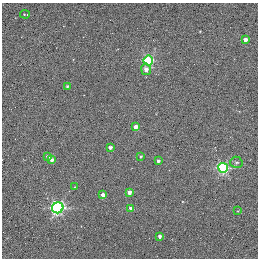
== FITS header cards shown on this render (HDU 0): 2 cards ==
NAXIS1  =                  256 / STANDARD FITS FORMAT
NAXIS2  =                  256 / STANDARD FITS FORMAT

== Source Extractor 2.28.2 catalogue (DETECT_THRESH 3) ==
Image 256 x 256 px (HDU 0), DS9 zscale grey, 1 PNG px = 1 image px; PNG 260 x 260 px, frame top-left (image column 1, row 256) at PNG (2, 3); each listed source drawn as its Kron ellipse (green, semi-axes under 4 px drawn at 4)
Background 0.441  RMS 4.8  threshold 14.5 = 3 sigma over >= 5 px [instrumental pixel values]
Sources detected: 20; all 20 listed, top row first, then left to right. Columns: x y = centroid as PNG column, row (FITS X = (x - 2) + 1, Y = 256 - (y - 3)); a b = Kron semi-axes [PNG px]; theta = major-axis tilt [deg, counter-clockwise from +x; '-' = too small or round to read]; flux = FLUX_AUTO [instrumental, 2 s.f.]
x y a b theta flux
25 14 5 2 - 300
245 40 4 3 - 2100
148 61 5 4 - 30000
146 69 6 5 - 1700
67 86 3 3 - 470
135 127 4 3 - 3000
110 147 3 3 - 1200
140 156 3 3 - 350
48 157 4 3 - 980
52 160 4 3 - 1300
158 161 3 3 - 840
236 162 6 5 - 650
223 168 5 5 - 38000
75 187 3 2 - 220
129 192 4 4 - 2600
103 195 4 3 - 2600
58 208 6 5 - 62000
131 208 4 3 - 2500
238 211 2 2 - 210
159 236 4 3 - 1200

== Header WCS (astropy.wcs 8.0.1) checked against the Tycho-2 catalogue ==
Header WCS as astropy/WCSLIB reads it (applying the file's SIP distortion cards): RA---TAN-SIP/DEC--TAN-SIP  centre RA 20:00:38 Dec +22:42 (300.16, +22.70 deg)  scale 1.22 arcsec/px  FOV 5.2' x 5.2'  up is +79 deg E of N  parity normal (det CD < 0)
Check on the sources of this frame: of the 20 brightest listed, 3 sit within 1.5 arcsec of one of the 5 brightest Tycho-2 stars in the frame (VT <= 11.35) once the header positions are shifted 0.45 arcsec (0.39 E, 0.23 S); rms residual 0.43 arcsec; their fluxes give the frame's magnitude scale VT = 19.70 - 2.5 log10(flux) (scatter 0.09 mag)
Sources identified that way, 3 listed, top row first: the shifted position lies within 1.5 arcsec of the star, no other Tycho-2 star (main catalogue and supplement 1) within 3.0 arcsec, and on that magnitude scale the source's flux lands within +1.5 / -3 mag of the star's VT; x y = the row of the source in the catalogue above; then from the Tycho-2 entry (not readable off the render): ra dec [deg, ICRS J2000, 3 dp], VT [Tycho-2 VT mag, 2 dp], TYC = Tycho-2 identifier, HIP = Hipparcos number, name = IAU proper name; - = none
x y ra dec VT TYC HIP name
135 127 300.159 +22.702 11.00 2141-1346-1 - -
75 187 300.142 +22.678 11.35 2141-1182-1 - -
103 195 300.137 +22.687 11.25 2141-1124-1 - -